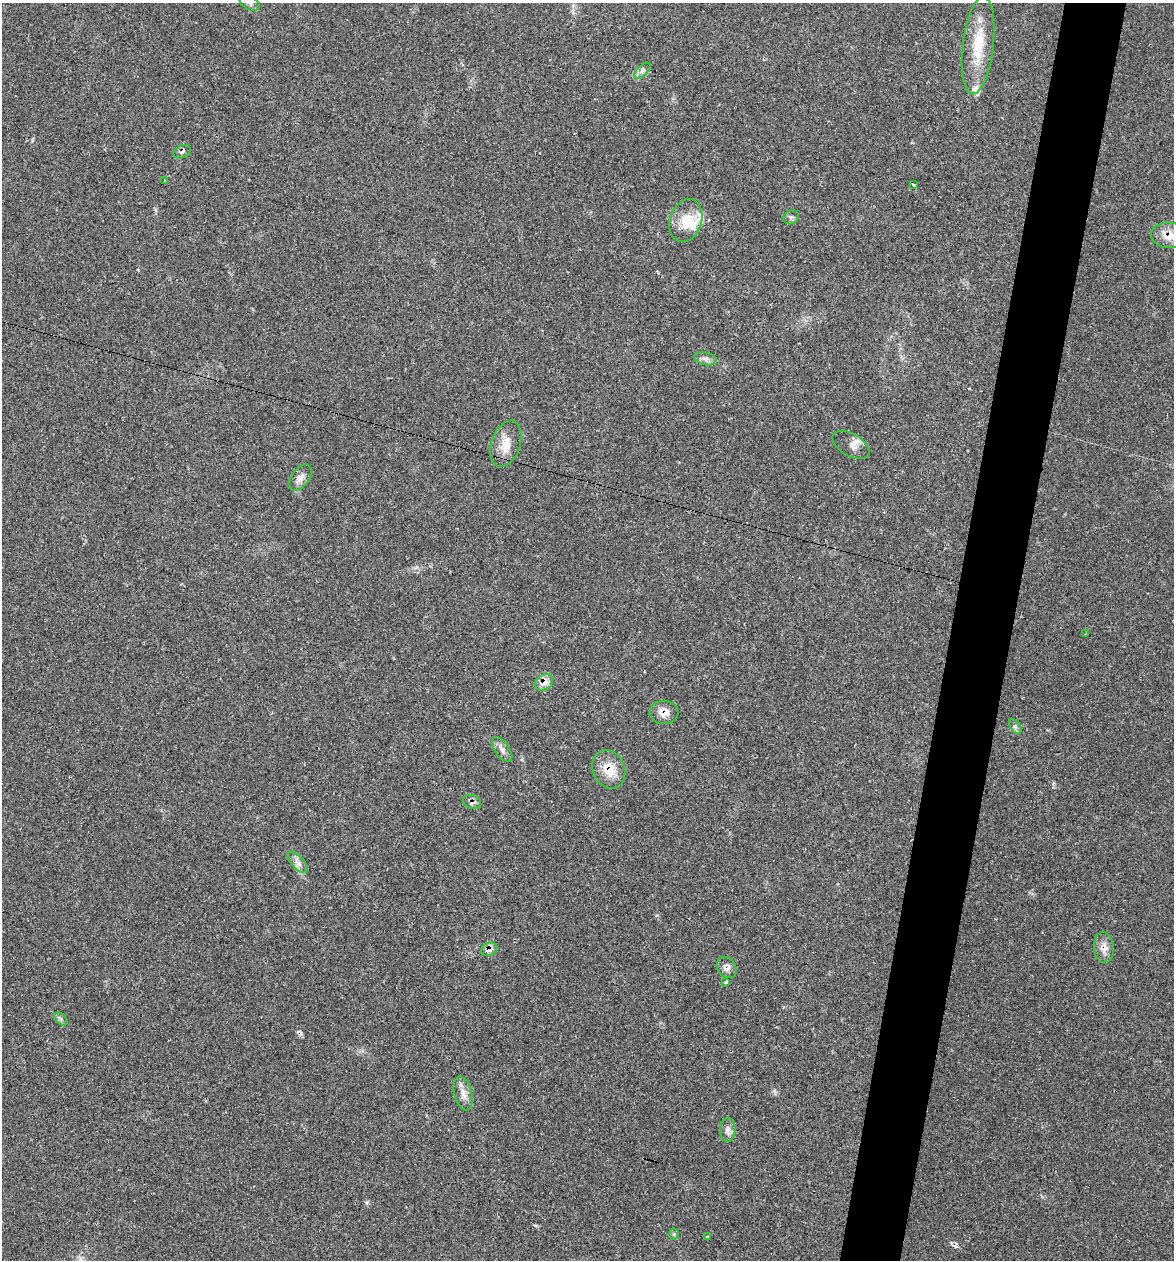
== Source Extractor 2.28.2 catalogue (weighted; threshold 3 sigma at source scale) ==
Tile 10 of 4 x 4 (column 2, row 3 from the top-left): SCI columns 1413-2584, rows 1259-2516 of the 5050 x 5031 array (HDU 1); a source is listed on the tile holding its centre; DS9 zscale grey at full resolution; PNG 1176 x 1262 px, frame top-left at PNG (2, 3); each listed source drawn as its Kron ellipse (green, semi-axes under 4 px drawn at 4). Shown black and unused: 5% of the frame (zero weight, under 2 of 3 exposures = <1% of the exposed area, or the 3 px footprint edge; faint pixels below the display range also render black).
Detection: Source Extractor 2.28.2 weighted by HDU 2 'WHT'; one run over the whole footprint, this tile lists its part. Background 0.106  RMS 0.0073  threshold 0.0328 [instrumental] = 3 sigma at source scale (4.5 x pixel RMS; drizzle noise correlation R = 1.50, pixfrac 1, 0.05/0.05 arcsec/px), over >= 5 px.
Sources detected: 38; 4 cosmic-ray / hot-pixel residue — neither listed nor drawn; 4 inside a brighter listed object's ellipse — not listed separately; the other 30 listed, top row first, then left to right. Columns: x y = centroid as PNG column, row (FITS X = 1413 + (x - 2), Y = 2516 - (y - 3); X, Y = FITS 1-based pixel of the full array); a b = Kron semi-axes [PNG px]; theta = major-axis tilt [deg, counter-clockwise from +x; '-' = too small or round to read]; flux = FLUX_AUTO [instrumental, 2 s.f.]
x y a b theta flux
250 3 11 6 -28 2.4
978 45 49 15 83 30
642 71 10 5 45 2.3
182 152 9 6 28 2.6
165 180 3 3 - 0.86
914 184 4 3 - 5.8
791 217 8 6 37 2
686 221 22 16 72 16
1169 235 17 13 -6 11
706 359 11 6 -13 3.1
506 444 24 14 71 12
851 445 20 11 -31 5.2
300 478 15 8 54 5
1085 634 2 2 - 0.55
544 682 10 7 35 7.6
664 712 14 11 -1 7.4
1015 726 8 5 -57 1.9
502 750 14 7 -54 4
609 769 20 16 -67 15
472 802 9 6 -16 3.7
298 862 13 6 -47 3.8
1104 947 15 10 -84 6.1
489 949 8 6 26 4.4
727 967 11 9 -54 3.8
725 982 4 3 - 3.1
61 1019 8 5 -46 1.6
463 1093 17 9 -75 6.2
728 1130 12 7 87 3.8
674 1234 5 5 - 1.2
708 1237 4 3 - 5.5
Overlapping masked pixels (flux is a lower limit): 9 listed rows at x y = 182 152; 1169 235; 544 682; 664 712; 609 769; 472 802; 1104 947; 489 949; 727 967
Isophote crosses this tile's border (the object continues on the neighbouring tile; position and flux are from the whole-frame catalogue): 2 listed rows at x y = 250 3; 1169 235